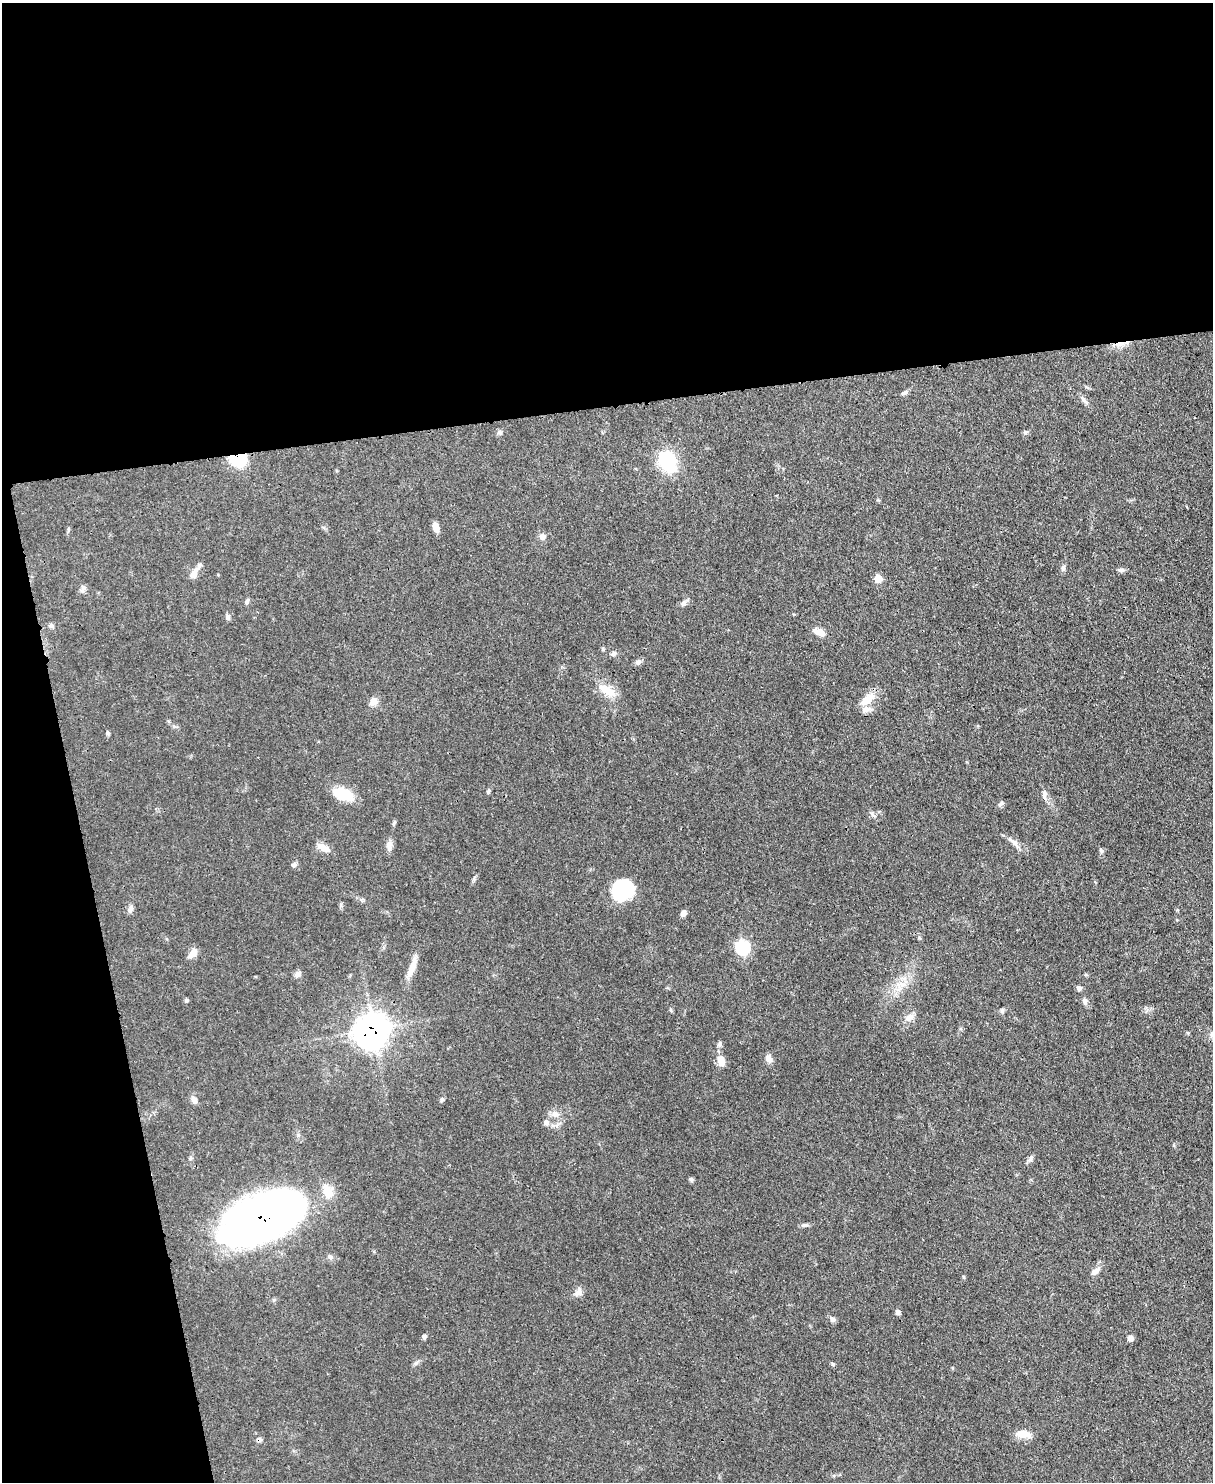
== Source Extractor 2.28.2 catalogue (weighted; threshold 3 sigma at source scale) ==
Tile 1 of 4 x 3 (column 1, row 1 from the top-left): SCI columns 79-1289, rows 3177-4656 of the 5000 x 4982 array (HDU 1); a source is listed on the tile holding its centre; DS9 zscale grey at full resolution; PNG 1215 x 1484 px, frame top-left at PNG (2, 3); no overlay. Shown black and unused: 33% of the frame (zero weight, under 3 of 4 exposures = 9% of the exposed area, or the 3 px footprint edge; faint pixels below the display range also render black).
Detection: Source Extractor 2.28.2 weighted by HDU 2 'WHT'; one run over the whole footprint, this tile lists its part. Background 0.0551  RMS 0.004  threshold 0.0179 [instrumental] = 3 sigma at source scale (4.5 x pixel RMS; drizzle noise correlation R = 1.50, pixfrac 1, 0.05/0.05 arcsec/px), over >= 5 px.
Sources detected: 78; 2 inside a brighter object's white glare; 2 cosmic-ray / hot-pixel residue — not listed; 3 inside a brighter listed object's ellipse — not listed separately; the other 71 listed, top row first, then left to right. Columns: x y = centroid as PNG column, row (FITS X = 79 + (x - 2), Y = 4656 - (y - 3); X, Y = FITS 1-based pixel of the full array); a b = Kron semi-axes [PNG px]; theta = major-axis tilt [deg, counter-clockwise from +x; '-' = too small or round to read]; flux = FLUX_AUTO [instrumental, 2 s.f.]
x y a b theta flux
905 392 8 5 32 0.95
1084 400 12 5 -46 1.4
500 432 7 6 - 0.85
1025 432 7 5 19 0.7
238 459 11 9 0 28
668 462 28 19 -67 18
436 527 9 6 -72 3.4
542 536 8 8 - 1.7
1063 568 8 5 89 1.1
1121 570 10 5 0 1
193 574 12 8 61 3
878 579 8 7 - 3.5
83 587 7 4 -18 0.79
246 602 7 5 49 0.77
683 603 8 7 - 1.3
228 617 8 6 -77 1.1
51 626 7 6 - 1
816 631 13 9 -39 2.1
613 654 7 6 - 0.98
638 662 9 7 37 1.2
607 691 27 10 -33 6.5
867 700 23 11 40 5.4
373 701 9 8 - 3.1
108 733 6 4 -50 0.62
488 791 6 4 48 0.57
343 794 19 11 -17 12
1044 795 17 5 -89 1.5
1001 804 9 5 41 0.81
873 815 12 4 -41 0.89
1013 842 20 6 -37 2.5
389 845 13 8 82 2
323 848 19 7 -28 3.1
1101 851 7 5 -63 0.72
294 865 7 6 - 0.96
621 891 22 19 -67 19
130 909 9 7 58 1.4
683 913 7 6 - 1.4
743 947 7 7 - 48
193 953 13 7 54 3.1
412 967 27 8 69 5
297 974 8 7 - 1.5
902 984 11 8 -24 3.1
1079 988 6 5 - 1.2
186 1000 5 4 - 0.6
1085 1001 8 6 -80 1.2
671 1010 6 4 -87 0.46
1002 1010 7 4 89 0.63
909 1017 12 8 44 2.4
373 1029 11 9 -56 380
1212 1034 9 8 - 1.5
720 1044 7 5 71 0.83
769 1059 11 8 -54 1.9
721 1061 12 8 -74 3.5
442 1099 7 5 87 0.69
194 1100 11 7 -65 1.8
556 1114 12 7 -8 2.1
546 1122 8 7 - 1.4
1031 1159 9 5 58 1.1
691 1179 6 6 - 0.67
328 1191 20 13 -63 5.5
263 1218 56 28 25 400
805 1225 9 5 1 0.96
330 1257 7 6 - 0.97
1095 1271 12 7 34 2
578 1292 12 7 29 1.8
898 1312 7 6 - 1
832 1319 8 6 -57 1.2
424 1336 5 5 - 0.94
1130 1338 6 5 - 1.5
833 1364 5 4 - 0.55
1023 1434 20 9 -6 3.9
Overlapping masked pixels (flux is a lower limit): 3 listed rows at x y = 238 459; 373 1029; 263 1218
Isophote crosses this tile's border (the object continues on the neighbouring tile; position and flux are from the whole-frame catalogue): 1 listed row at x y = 1212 1034
Unlisted compact peaks at least as high as the median listed source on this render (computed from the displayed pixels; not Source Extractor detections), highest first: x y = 416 1363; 603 649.